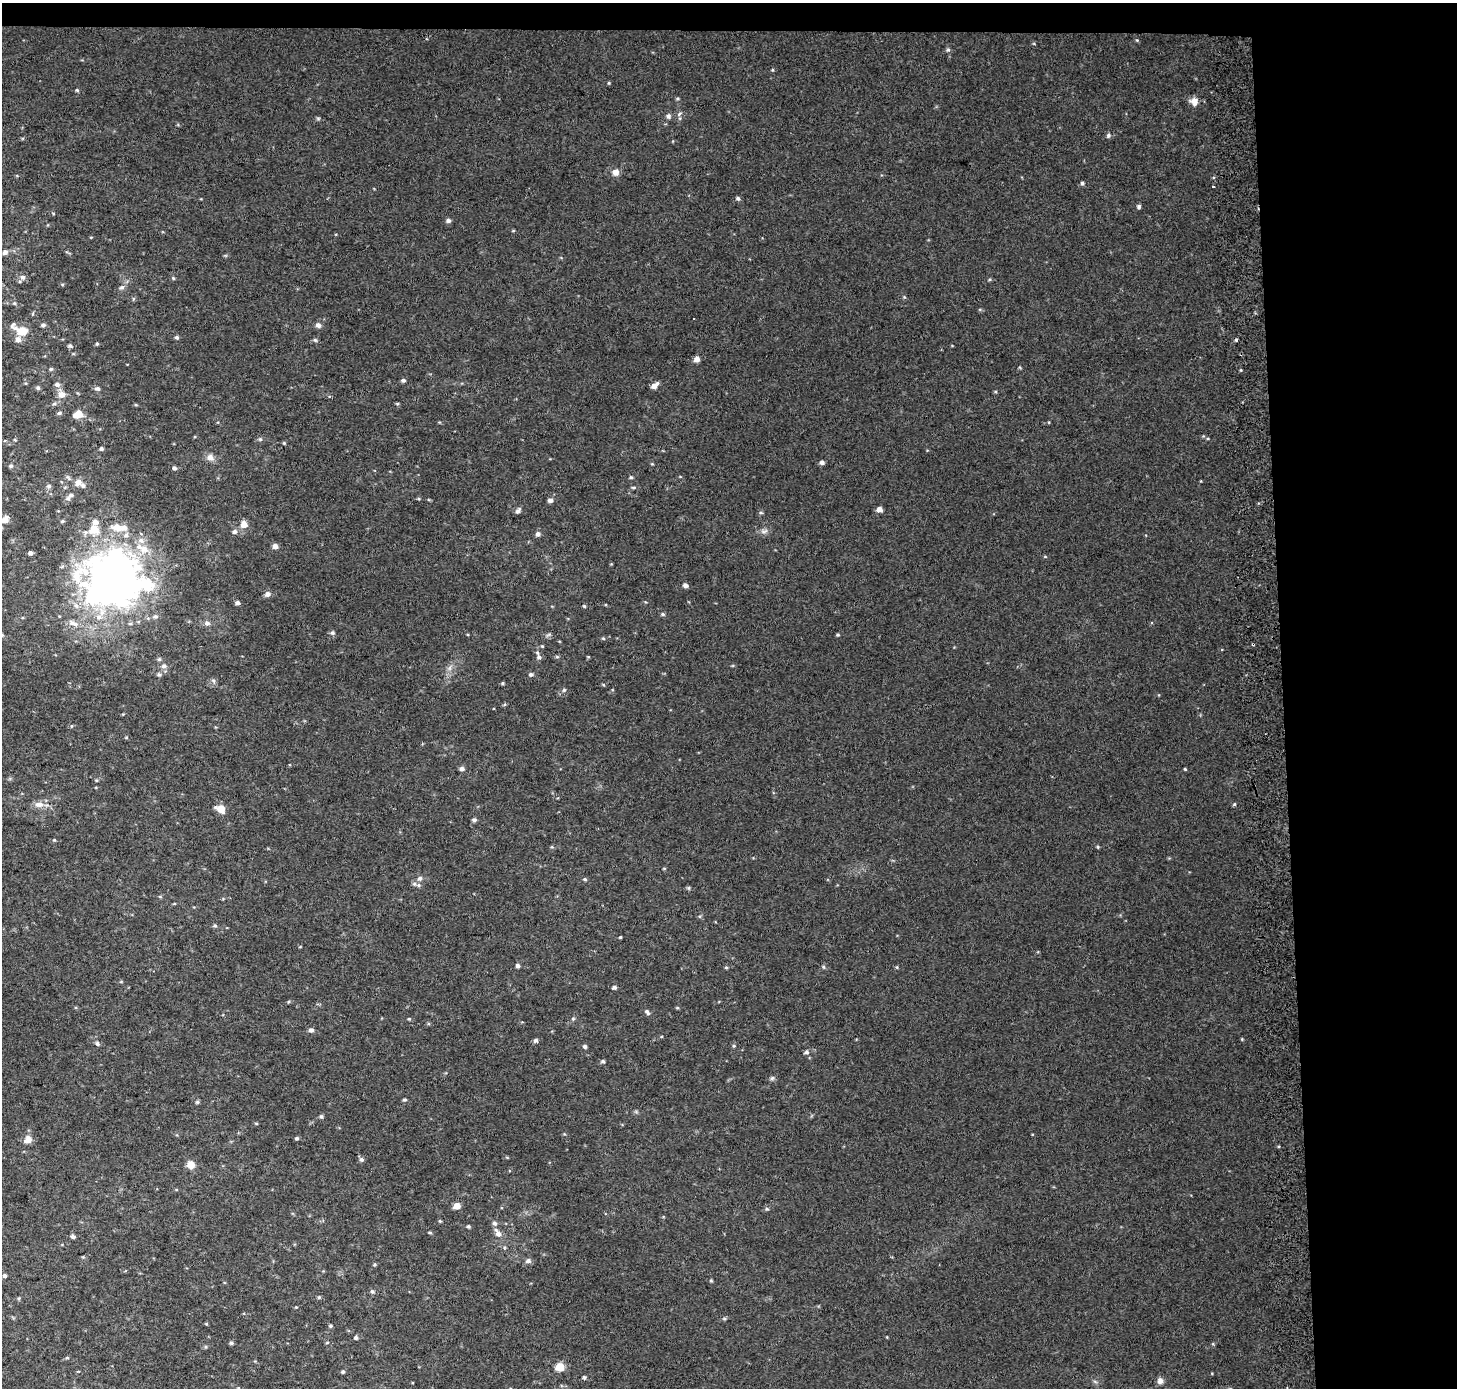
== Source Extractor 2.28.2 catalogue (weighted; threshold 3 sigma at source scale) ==
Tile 3 of 3 x 3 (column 3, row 1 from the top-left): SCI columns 2984-4438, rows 2774-4159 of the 4511 x 4167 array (HDU 1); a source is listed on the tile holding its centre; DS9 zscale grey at full resolution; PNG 1459 x 1390 px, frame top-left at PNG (2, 3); no overlay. Shown black and unused: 14% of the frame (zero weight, under 2 of 3 exposures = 2% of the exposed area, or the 3 px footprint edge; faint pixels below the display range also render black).
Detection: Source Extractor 2.28.2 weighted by HDU 2 'WHT'; one run over the whole footprint, this tile lists its part. Background 0.0707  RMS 0.013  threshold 0.058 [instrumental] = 3 sigma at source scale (4.5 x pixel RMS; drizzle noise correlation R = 1.50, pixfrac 1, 0.0396/0.0396 arcsec/px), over >= 5 px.
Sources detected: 190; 3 inside a brighter object's white glare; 2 cosmic-ray / hot-pixel residue — not listed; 7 inside a brighter listed object's ellipse — not listed separately; the other 178 listed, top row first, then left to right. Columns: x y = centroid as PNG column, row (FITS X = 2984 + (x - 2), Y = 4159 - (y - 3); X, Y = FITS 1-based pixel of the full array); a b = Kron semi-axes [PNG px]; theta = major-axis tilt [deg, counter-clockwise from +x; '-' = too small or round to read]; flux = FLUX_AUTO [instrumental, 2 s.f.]
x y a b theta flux
1137 40 5 4 - 1.4
948 50 6 4 0 2
772 70 5 3 - 1.3
609 83 4 4 - 1.3
77 90 4 4 - 1.8
677 98 5 3 - 1.5
1194 101 10 10 - 9.3
679 114 8 4 37 2.5
668 116 6 5 - 3.9
318 118 6 4 0 1.8
1108 136 7 5 61 2.5
615 172 8 7 - 7.7
1082 183 5 4 - 2.3
1213 187 3 3 - 2
738 198 5 5 - 2.5
1139 206 5 5 - 2.7
53 213 5 3 - 1.1
448 221 6 6 - 3.1
5 252 8 7 - 4.6
23 277 6 6 - 4
173 278 6 3 -45 1.5
122 287 7 6 - 3.5
904 297 4 4 - 1.4
14 303 5 4 - 1.7
43 325 6 4 15 2.8
318 325 7 6 - 4.6
22 331 16 10 -16 19
177 337 5 5 - 2.4
315 340 5 5 - 2.1
97 344 4 3 - 1.7
70 346 6 5 - 2
697 359 5 5 - 8.6
51 369 5 4 - 1.9
1241 370 4 3 - 1.2
403 380 5 4 - 3
57 384 7 6 - 4.1
654 386 8 5 42 7.8
38 388 5 5 - 2.5
97 389 7 5 -13 3.1
61 394 8 7 - 9.6
54 404 6 4 19 2
397 404 5 3 - 1.3
59 413 6 4 16 2.3
78 414 9 7 18 15
1208 438 5 3 - 1.2
260 439 5 5 - 2.2
284 443 4 4 - 1.4
101 449 4 4 - 2.8
210 457 10 9 - 7.3
822 462 5 5 - 4
11 466 5 5 - 2.5
174 468 5 5 - 3.1
631 477 5 4 - 1.7
78 482 9 8 - 7.9
49 486 7 5 0 2.8
633 487 6 4 0 1.6
68 498 7 7 - 3.4
419 499 5 3 - 1.2
550 500 5 5 - 5
879 509 5 5 - 8
518 511 8 5 49 4
761 513 5 3 - 1.6
5 520 7 6 - 12
62 521 5 4 - 1.8
95 522 6 6 - 7.2
244 524 6 6 - 11
118 527 23 9 -6 17
94 529 6 6 - 30
764 531 12 5 14 4.5
234 532 7 6 - 3.7
538 534 6 5 - 4.3
275 546 5 5 - 6.6
144 549 12 9 -25 14
30 553 5 4 - 3.3
116 580 43 38 -33 980
685 585 5 4 - 4.8
267 594 7 6 - 5.2
237 603 5 4 - 4.1
76 606 9 6 -49 5.2
584 606 4 4 - 1.6
662 614 6 4 -16 2.1
155 616 7 6 - 3.5
99 617 10 8 -12 10
73 623 15 6 -21 8.2
207 623 7 6 - 4.3
332 633 6 5 - 2.5
549 634 7 5 17 2.4
2 635 5 5 - 2
838 635 5 3 - 1.6
603 638 5 3 - 1.4
1253 644 3 3 - 2.9
542 646 4 3 - 1.1
539 657 8 7 - 4.1
557 657 5 4 - 1.6
159 659 5 5 - 2.1
164 666 7 6 - 4.5
531 674 5 5 - 2.8
159 675 6 5 - 2.3
213 681 7 4 -45 2.3
503 683 4 4 - 1.4
603 684 5 3 - 1.2
564 690 5 5 - 1.9
504 704 6 4 45 1.6
71 726 5 3 - 1
126 737 5 4 - 1.4
462 769 6 5 - 4.4
1185 769 3 3 - 1.3
96 780 5 4 - 1.3
39 804 12 7 -6 9.6
1234 804 5 4 - 1.6
220 809 11 8 -24 13
474 820 5 4 - 3
54 840 4 4 - 1.4
1098 847 4 4 - 1.5
420 878 8 6 41 3.7
585 879 5 4 - 1.8
414 884 6 5 - 2.5
688 888 5 5 - 1.7
160 896 6 4 -2 1.3
174 904 5 3 - 1.1
215 925 5 5 - 2.1
620 937 3 3 - 1.4
518 965 4 4 - 3.6
726 967 5 3 - 1.3
823 967 6 4 -88 1.7
897 967 4 4 - 1.3
614 987 4 4 - 3.6
289 1001 5 3 - 1.5
677 1008 5 3 - 1.4
647 1012 9 5 -47 3.1
409 1019 4 4 - 1.3
573 1019 5 5 - 1.7
311 1030 5 5 - 4.4
1242 1039 4 3 - 1.2
536 1040 5 5 - 3.3
97 1043 6 5 - 2.9
585 1046 5 4 - 2.8
734 1046 4 4 - 1.5
806 1052 6 5 - 3.1
603 1061 5 4 - 2.4
772 1078 7 5 67 2.4
404 1100 5 4 - 1.9
197 1102 5 5 - 1.9
321 1116 5 5 - 2.4
256 1123 5 3 - 1.2
297 1138 5 4 - 2
28 1140 12 9 45 9.2
361 1159 6 6 - 3.1
191 1165 9 9 - 10
457 1206 6 5 - 13
767 1209 5 5 - 1.7
440 1221 4 4 - 1.5
494 1223 6 6 - 3.3
468 1226 4 4 - 1.9
430 1232 4 4 - 1.7
498 1233 11 6 -58 8.6
73 1236 5 4 - 3.1
528 1261 6 5 - 4.5
4 1276 4 4 - 3.4
711 1281 4 4 - 1.4
372 1291 7 4 -17 2.1
319 1297 5 5 - 1.8
19 1298 5 3 - 1.4
296 1307 3 3 - 0.97
724 1319 6 4 18 1.7
330 1326 4 4 - 1.9
887 1337 3 3 - 0.94
356 1338 5 4 - 3.1
327 1342 5 3 - 1.2
231 1343 5 5 - 2.4
1213 1344 5 4 - 1.3
206 1347 5 4 - 1.5
67 1358 5 4 - 1.6
560 1367 5 5 - 31
343 1372 4 4 - 2
584 1377 5 4 - 2.2
1160 1381 8 7 - 5.4
238 1388 5 3 - 1.1
Overlapping masked pixels (flux is a lower limit): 1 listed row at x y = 1253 644
Isophote crosses this tile's border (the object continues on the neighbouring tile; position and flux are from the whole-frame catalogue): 2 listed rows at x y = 5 520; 2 635